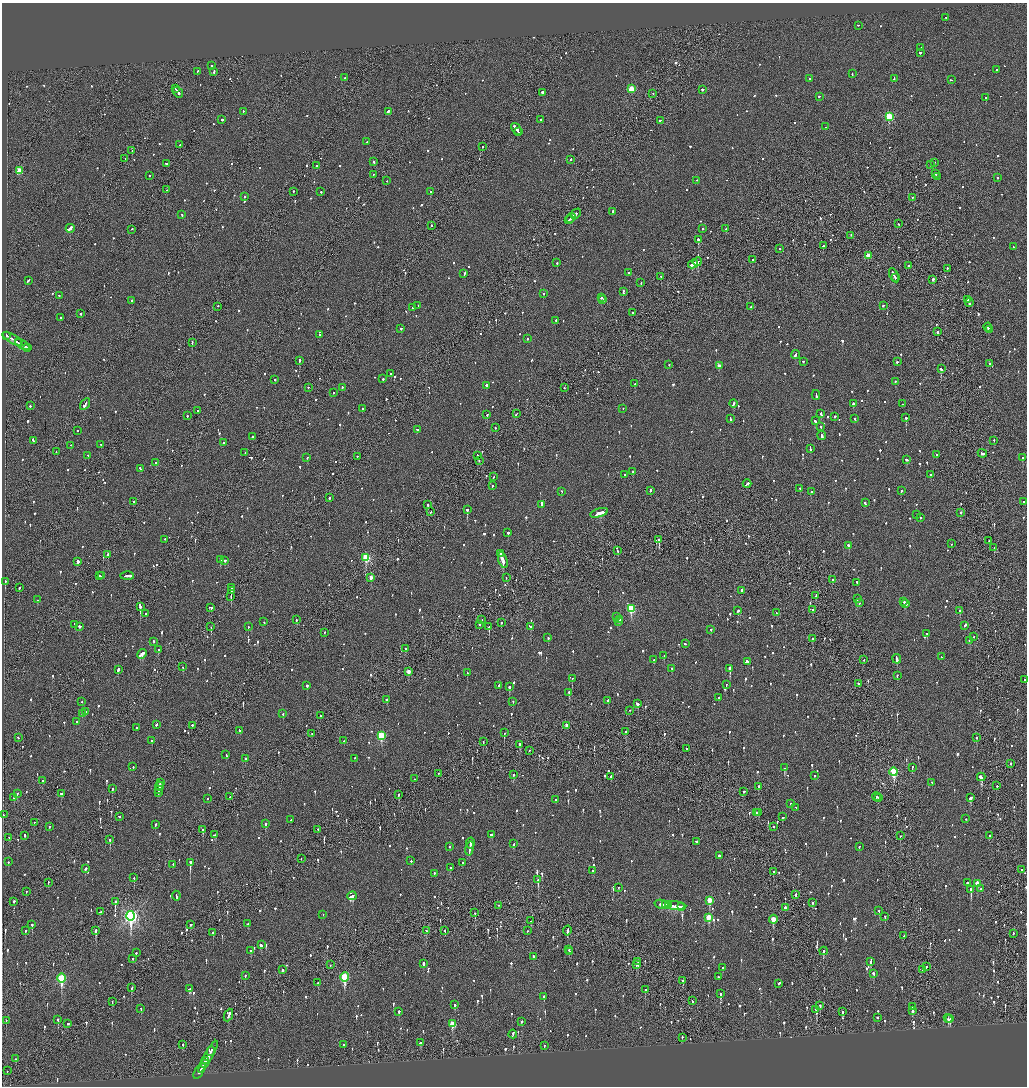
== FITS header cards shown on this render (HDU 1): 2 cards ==
NAXIS1  =                 2050
NAXIS2  =                 2168

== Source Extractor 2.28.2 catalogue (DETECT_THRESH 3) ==
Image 2050 x 2168 px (HDU 1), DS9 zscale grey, zoomed out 1/2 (1 PNG px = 2 x 2 image px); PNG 1029 x 1088 px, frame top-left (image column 2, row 2168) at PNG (2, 3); each listed source drawn as its Kron ellipse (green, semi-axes under 4 px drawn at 4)
Background -0.076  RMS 0.068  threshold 0.203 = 3 sigma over >= 5 px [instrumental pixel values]
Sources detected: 1439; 52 cannot appear on this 1/2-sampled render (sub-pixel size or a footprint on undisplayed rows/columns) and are neither listed nor drawn; of the other 1387, the 500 brightest by FLUX_AUTO listed and drawn (887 fainter detections omitted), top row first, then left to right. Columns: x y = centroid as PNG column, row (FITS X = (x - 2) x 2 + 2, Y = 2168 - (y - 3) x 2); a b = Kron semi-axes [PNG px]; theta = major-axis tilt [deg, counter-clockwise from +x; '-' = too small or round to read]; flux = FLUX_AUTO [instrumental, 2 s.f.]
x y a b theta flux
946 18 2 2 - 130
858 26 2 1 - 66
921 48 2 2 - 130
920 53 2 2 - 270
211 66 2 2 - 310
997 70 2 1 - 88
197 72 2 2 - 86
214 72 3 2 - 120
852 74 2 2 - 60
345 78 2 2 - 80
810 79 2 2 - 290
894 79 3 2 - 76
951 80 3 1 - 80
175 89 3 1 - 110
631 89 3 3 - 470
702 90 2 2 - 1200
178 93 6 2 -50 210
542 93 2 2 - 320
653 94 2 1 - 92
819 97 2 2 - 66
986 98 2 2 - 390
243 112 3 2 - 64
388 112 2 2 - 370
889 117 3 3 - 830
222 120 2 2 - 310
541 120 2 2 - 120
660 121 2 1 - 110
825 127 2 2 - 440
517 130 7 2 -52 680
519 132 2 1 - 110
367 142 2 2 - 140
180 145 2 2 - 88
482 147 2 1 - 220
132 151 2 1 - 220
125 159 2 1 - 170
571 160 2 2 - 150
374 162 3 2 - 110
934 163 2 2 - 91
166 164 2 2 - 87
930 165 2 2 - 160
316 166 2 2 - 410
19 171 3 3 - 310
936 174 2 1 - 150
373 175 2 1 - 71
149 176 2 2 - 110
937 177 2 2 - 66
997 178 2 2 - 79
387 181 2 2 - 78
697 181 2 2 - 66
167 190 2 1 - 190
293 192 2 1 - 180
321 192 2 2 - 81
430 192 2 2 - 230
244 197 2 2 - 290
913 198 2 2 - 90
613 212 3 2 - 110
576 214 6 2 45 130
182 215 2 2 - 88
571 218 5 2 - 310
569 220 5 2 - 310
898 224 2 2 - 76
431 226 2 2 - 230
70 229 4 2 - 850
703 229 2 2 - 67
725 229 2 2 - 72
131 230 3 1 - 79
851 236 3 1 - 77
698 240 3 3 - 1200
823 246 2 2 - 150
1013 247 2 2 - 84
780 249 2 1 - 91
868 256 3 2 - 190
752 260 2 2 - 95
697 262 4 2 - 1100
557 263 2 2 - 210
693 264 5 2 - 1300
909 266 2 2 - 120
947 269 2 2 - 67
629 273 2 2 - 130
464 274 3 2 - 300
894 276 8 2 -62 470
661 277 2 1 - 120
895 278 3 2 - 120
933 280 3 2 - 180
28 281 4 2 - 130
641 283 3 2 - 60
623 292 4 2 - 130
543 294 2 2 - 61
59 296 2 2 - 99
601 298 2 2 - 130
603 300 2 2 - 110
968 300 3 2 - 96
132 301 2 2 - 280
969 303 4 2 - 210
418 306 2 2 - 86
883 306 2 2 - 140
218 307 2 1 - 67
751 307 2 2 - 150
413 308 2 2 - 62
633 313 2 1 - 62
81 314 2 2 - 240
61 318 2 2 - 120
556 321 2 2 - 120
988 327 4 2 - 210
401 329 2 2 - 180
990 330 2 2 - 170
937 332 2 2 - 140
320 335 2 2 - 170
7 336 3 1 - 130
527 339 2 2 - 340
13 340 12 2 -32 480
19 343 2 2 - 120
192 343 2 2 - 100
22 345 8 2 -31 370
27 348 3 2 - 160
796 355 4 2 - 150
299 361 2 2 - 630
803 362 2 2 - 69
897 362 2 2 - 180
990 364 2 2 - 260
669 365 2 2 - 89
719 366 3 3 - 130
941 369 3 2 - 400
391 374 2 2 - 61
383 379 2 2 - 110
275 380 2 2 - 80
895 382 2 2 - 94
635 384 2 2 - 270
486 386 2 2 - 330
308 388 2 2 - 96
342 388 2 2 - 150
564 388 2 1 - 85
334 393 2 2 - 80
816 396 5 2 - 190
85 404 6 2 57 290
733 404 4 2 - 140
853 404 2 2 - 310
903 404 2 2 - 65
30 406 2 2 - 160
362 409 2 2 - 61
623 409 2 1 - 74
197 411 2 2 - 71
516 414 3 1 - 150
821 414 4 2 - 180
487 415 2 2 - 140
187 416 2 2 - 110
834 417 2 2 - 74
906 418 2 2 - 380
730 419 3 2 - 130
855 419 2 2 - 110
815 421 2 2 - 75
821 427 2 2 - 64
495 428 2 2 - 62
417 430 3 2 - 110
78 431 2 1 - 74
822 436 5 2 - 250
252 437 3 2 - 120
33 441 4 2 - 170
994 441 2 1 - 61
223 443 2 2 - 68
101 445 2 2 - 87
71 446 2 2 - 95
810 449 4 2 - 110
56 452 2 2 - 64
245 453 2 2 - 72
982 454 5 2 - 200
936 455 2 2 - 69
88 456 2 2 - 120
478 456 3 2 - 120
357 457 2 1 - 110
307 458 2 2 - 94
1023 458 2 2 - 110
906 460 3 2 - 130
479 461 2 1 - 170
156 463 2 2 - 98
140 469 3 2 - 79
633 472 2 2 - 370
625 475 2 2 - 160
931 475 2 2 - 150
494 477 2 2 - 70
747 484 4 2 - 190
492 486 2 2 - 66
800 489 2 2 - 78
650 491 3 2 - 150
901 491 2 2 - 72
562 492 2 2 - 88
812 492 2 2 - 88
330 498 2 2 - 87
133 502 2 2 - 210
1024 502 2 2 - 86
865 503 3 2 - 88
428 505 2 2 - 230
541 505 3 2 - 75
467 510 3 2 - 740
431 512 3 1 - 83
599 513 9 3 16 500
961 513 2 2 - 140
917 515 2 2 - 60
920 518 2 2 - 79
508 533 2 2 - 130
165 540 2 2 - 72
659 540 3 2 - 190
989 541 2 1 - 74
951 544 2 2 - 67
849 546 2 2 - 400
994 548 2 2 - 140
617 551 2 2 - 92
500 554 3 2 - 680
108 555 2 2 - 340
366 558 3 3 - 950
220 560 2 2 - 200
503 560 8 2 -72 1800
225 561 2 2 - 120
78 562 3 2 - 850
100 576 2 2 - 230
102 576 2 1 - 95
127 576 7 2 0 340
371 578 3 2 - 140
506 578 2 1 - 82
833 580 2 2 - 74
5 582 2 2 - 660
857 583 2 1 - 65
19 588 2 2 - 310
231 588 4 2 - 130
231 591 2 1 - 89
742 591 3 2 - 300
815 596 3 1 - 130
231 597 3 1 - 86
857 599 2 2 - 140
37 600 2 2 - 83
904 602 2 2 - 130
859 603 2 2 - 69
906 604 4 2 - 320
140 607 4 2 - 760
211 608 3 2 - 82
631 609 4 3 - 870
812 610 2 1 - 71
738 611 3 2 - 98
960 611 3 2 - 130
776 613 2 1 - 130
146 614 2 2 - 63
616 617 2 2 - 96
296 620 2 2 - 260
482 620 2 2 - 62
619 620 2 2 - 94
264 622 2 2 - 71
619 622 2 2 - 61
501 623 2 2 - 270
75 624 2 2 - 100
479 625 2 2 - 150
965 626 3 2 - 160
79 627 3 2 - 110
211 627 2 1 - 160
248 627 2 2 - 100
489 627 2 2 - 320
530 627 3 2 - 220
711 630 2 2 - 120
325 633 2 2 - 78
927 634 2 2 - 88
974 637 2 1 - 83
548 638 2 2 - 110
812 639 2 2 - 150
969 641 2 2 - 63
154 642 2 2 - 110
685 644 2 2 - 78
406 649 2 2 - 230
158 650 3 2 - 120
142 654 5 2 - 360
664 656 2 2 - 210
941 657 2 2 - 68
897 659 5 2 - 180
654 660 2 2 - 81
864 660 2 1 - 110
747 662 4 2 - 490
183 667 2 2 - 86
672 669 2 2 - 74
730 669 4 2 - 1400
118 670 3 2 - 170
408 672 3 2 - 150
467 673 2 1 - 70
897 676 2 2 - 71
572 679 2 2 - 72
1024 680 2 2 - 100
858 684 2 2 - 170
726 685 2 2 - 150
307 686 2 2 - 250
499 686 3 2 - 93
509 687 3 2 - 200
569 693 3 2 - 350
719 698 2 2 - 76
387 700 3 2 - 83
608 701 2 2 - 120
82 702 2 2 - 60
513 702 2 2 - 61
638 704 3 2 - 270
630 711 2 2 - 63
85 712 4 2 - 120
83 714 3 2 - 120
283 714 2 2 - 70
320 716 2 1 - 70
77 722 2 2 - 89
156 725 3 2 - 80
192 726 2 2 - 210
566 726 3 2 - 90
137 728 2 2 - 220
240 731 4 2 - 100
626 732 2 1 - 350
504 733 2 2 - 240
312 734 2 2 - 65
381 736 4 3 - 790
18 738 2 1 - 66
977 738 2 2 - 71
152 741 2 2 - 130
344 741 2 2 - 530
483 742 2 2 - 65
520 745 3 1 - 760
686 749 2 1 - 650
529 751 2 2 - 62
226 755 3 2 - 96
245 759 2 2 - 92
354 759 2 2 - 100
1011 764 2 1 - 190
133 767 2 2 - 110
785 768 3 2 - 340
912 768 3 2 - 65
894 772 4 3 - 1200
438 774 2 2 - 60
513 775 2 2 - 94
815 776 2 2 - 79
610 777 2 1 - 470
981 777 4 3 - 520
414 779 2 1 - 130
42 781 2 2 - 100
160 783 4 2 - 120
932 783 2 2 - 60
997 786 2 2 - 83
159 787 4 2 - 220
758 787 3 2 - 190
112 789 2 2 - 130
159 790 3 1 - 160
744 792 2 2 - 70
158 793 3 2 - 230
17 794 2 2 - 110
61 794 2 2 - 62
399 795 4 2 - 84
230 797 2 2 - 82
876 797 4 2 - 110
14 798 2 2 - 360
878 798 2 1 - 220
970 798 4 2 - 250
208 799 2 2 - 77
556 800 2 2 - 160
791 804 2 2 - 140
796 808 2 2 - 150
757 813 2 2 - 65
759 813 3 2 - 76
3 815 2 2 - 95
119 817 3 2 - 120
783 817 2 2 - 70
966 819 2 2 - 62
291 820 2 2 - 63
34 823 2 1 - 160
266 824 3 2 - 150
155 825 2 2 - 68
49 827 2 2 - 110
773 827 2 2 - 88
203 830 3 2 - 220
318 830 2 2 - 110
214 835 3 2 - 86
491 835 3 2 - 92
25 836 3 2 - 73
900 836 2 1 - 65
990 836 2 2 - 90
9 838 3 2 - 66
110 840 3 2 - 130
696 842 3 2 - 100
470 843 5 2 - 310
514 844 3 2 - 72
449 847 2 2 - 87
859 847 2 2 - 74
470 849 7 2 81 300
719 856 2 2 - 180
301 859 2 1 - 69
411 861 2 2 - 84
8 862 2 2 - 97
190 863 4 2 - 810
463 863 2 1 - 66
173 865 2 2 - 78
450 868 2 2 - 83
85 869 3 2 - 72
1021 870 2 2 - 110
592 871 2 2 - 120
773 872 3 2 - 110
434 874 2 2 - 110
134 878 2 2 - 77
538 880 3 2 - 450
48 883 2 1 - 93
967 883 2 2 - 96
977 884 4 3 - 190
618 888 2 2 - 96
981 889 2 2 - 120
971 890 3 2 - 460
26 892 2 1 - 68
796 895 3 2 - 97
176 896 5 2 - 200
352 896 5 2 - 460
709 901 4 3 - 290
14 902 2 2 - 410
115 902 4 2 - 440
812 903 3 2 - 76
662 905 7 2 -12 220
666 905 2 1 - 86
669 905 3 1 - 140
498 906 2 1 - 62
675 906 10 2 -7 490
682 907 3 2 - 200
785 908 2 2 - 570
879 911 2 1 - 64
100 912 3 2 - 92
475 913 2 1 - 420
323 915 2 2 - 93
131 916 5 4 - 3900
885 917 2 2 - 84
708 918 4 3 - 380
773 920 4 3 - 350
531 921 3 2 - 110
248 924 2 2 - 81
32 925 3 2 - 140
190 925 3 2 - 94
25 931 3 2 - 60
96 931 3 2 - 1400
426 931 3 2 - 79
445 931 2 2 - 89
527 931 2 1 - 86
567 931 5 2 - 140
213 933 2 2 - 210
1013 934 2 2 - 80
904 936 3 2 - 88
261 945 3 2 - 190
569 950 2 1 - 110
251 951 2 2 - 78
824 951 4 2 - 250
569 952 2 2 - 89
136 953 2 2 - 96
534 957 2 2 - 150
133 959 2 2 - 64
638 962 2 2 - 88
870 962 2 2 - 110
423 964 3 2 - 440
330 965 2 1 - 69
636 965 3 2 - 120
926 967 2 2 - 92
723 968 2 2 - 110
282 970 2 2 - 180
923 970 2 2 - 92
873 974 2 2 - 93
245 976 2 2 - 78
345 977 5 3 - 1100
718 977 2 2 - 120
61 979 4 3 - 1300
683 981 4 2 - 65
318 983 2 2 - 94
779 984 2 2 - 140
131 988 3 2 - 150
190 989 4 3 - 150
645 990 2 2 - 170
720 994 3 2 - 240
544 997 2 2 - 210
692 1001 2 2 - 92
112 1002 3 1 - 60
455 1005 2 2 - 140
820 1006 3 2 - 150
913 1007 2 2 - 86
141 1009 2 2 - 73
816 1010 3 2 - 69
912 1011 3 2 - 100
399 1012 2 2 - 210
843 1012 3 2 - 240
228 1016 6 1 66 280
877 1018 2 2 - 230
948 1019 5 2 - 120
950 1019 2 2 - 120
58 1020 3 2 - 120
6 1021 2 2 - 65
522 1022 2 2 - 180
68 1024 2 2 - 63
453 1024 4 3 - 360
513 1034 4 2 - 190
682 1038 2 2 - 120
420 1043 3 2 - 74
183 1045 2 2 - 230
344 1045 2 2 - 96
544 1046 2 2 - 64
211 1052 5 2 - 280
208 1057 18 2 61 380
16 1059 2 2 - 71
205 1061 3 2 - 310
204 1064 2 2 - 410
7 1071 2 2 - 63
199 1071 9 2 59 290
At the frame edge (FLAGS 8, measured only in part): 1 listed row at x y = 1024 680
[887 fainter detections neither listed nor drawn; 52 sub-pixel or undisplayed-footprint detections neither listed nor drawn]